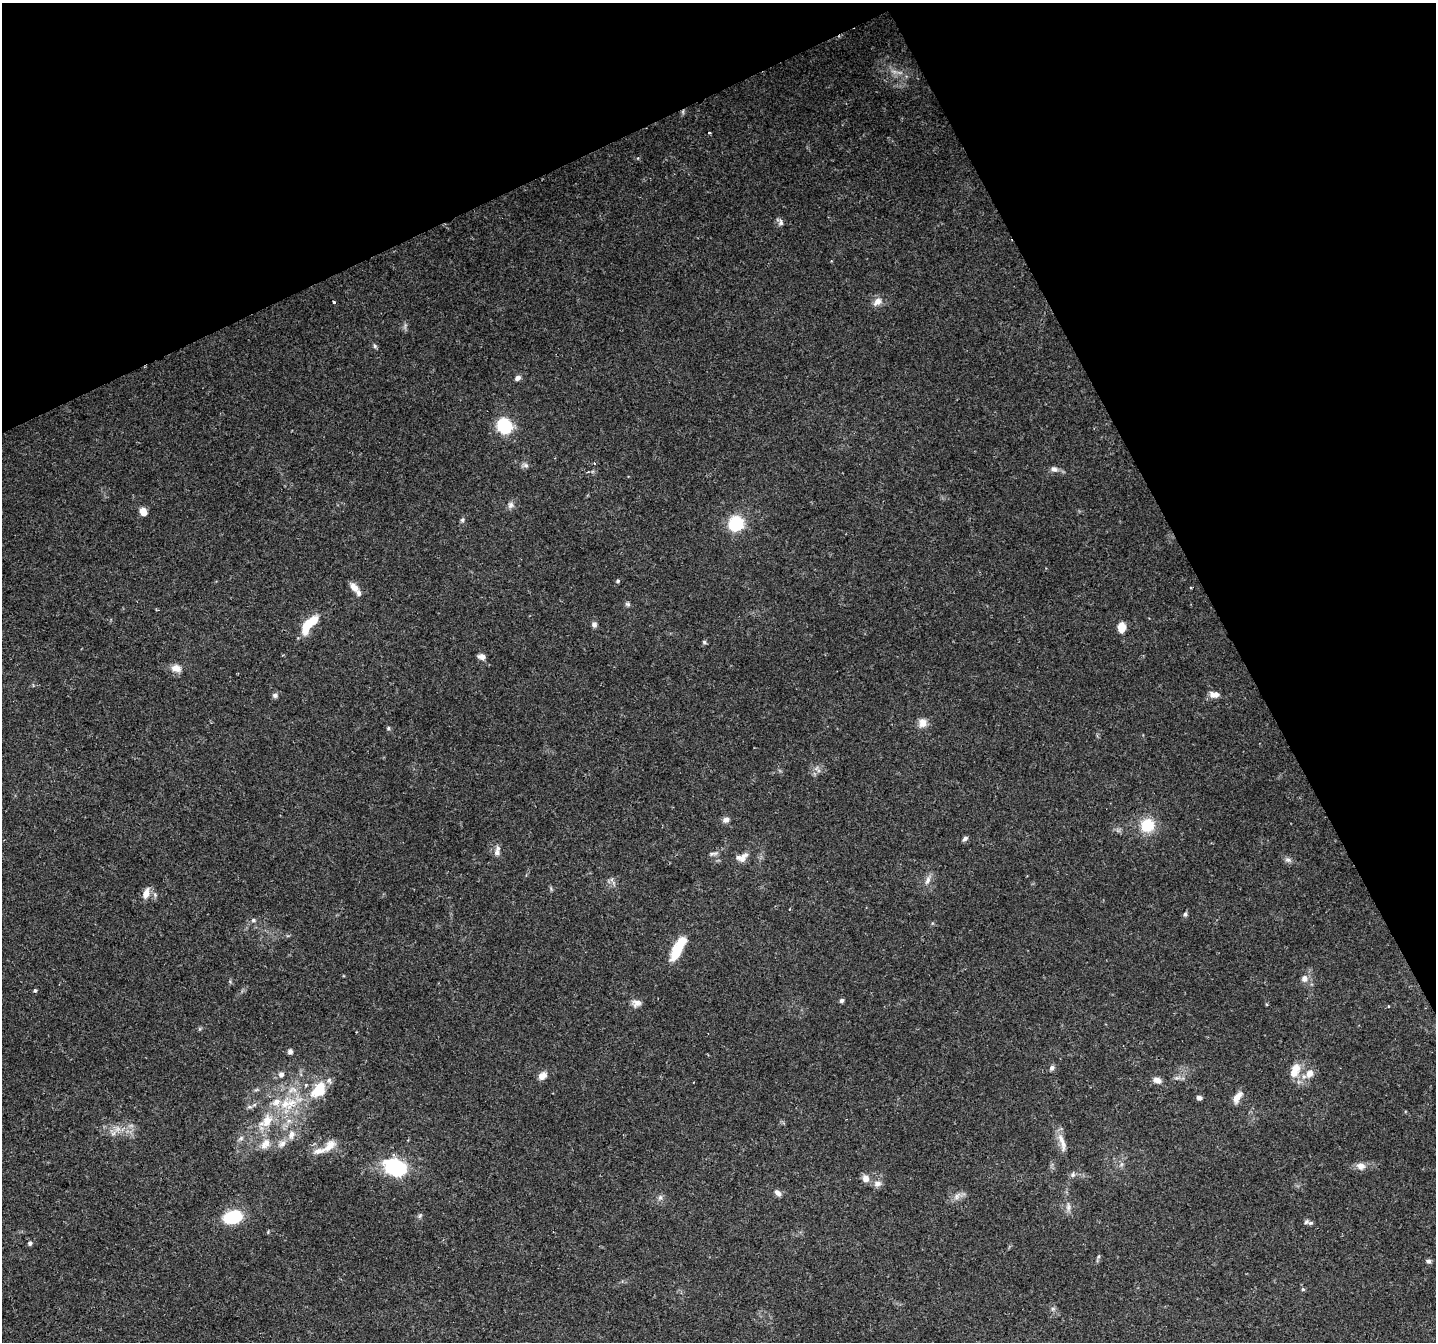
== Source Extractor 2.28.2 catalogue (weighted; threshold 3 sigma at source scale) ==
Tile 3 of 4 x 4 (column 3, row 1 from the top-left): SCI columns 2871-4304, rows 4180-5519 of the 5738 x 5615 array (HDU 1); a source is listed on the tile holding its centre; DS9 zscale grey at full resolution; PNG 1438 x 1344 px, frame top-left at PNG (2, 3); no overlay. Shown black and unused: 25% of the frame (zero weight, under 2 of 3 exposures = <1% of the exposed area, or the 3 px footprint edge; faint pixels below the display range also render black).
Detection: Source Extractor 2.28.2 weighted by HDU 2 'WHT'; one run over the whole footprint, this tile lists its part. Background 0.0816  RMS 0.005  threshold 0.0225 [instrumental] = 3 sigma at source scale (4.5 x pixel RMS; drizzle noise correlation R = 1.50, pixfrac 1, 0.0396/0.0396 arcsec/px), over >= 5 px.
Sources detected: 87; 1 inside a brighter object's white glare — not listed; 7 inside a brighter listed object's ellipse — not listed separately; the other 79 listed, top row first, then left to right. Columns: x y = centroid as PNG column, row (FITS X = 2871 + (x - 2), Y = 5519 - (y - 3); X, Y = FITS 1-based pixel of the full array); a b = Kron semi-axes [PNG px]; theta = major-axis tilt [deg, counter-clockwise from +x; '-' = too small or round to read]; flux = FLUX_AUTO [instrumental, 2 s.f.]
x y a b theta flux
638 158 4 4 - 0.62
781 222 9 7 89 1.6
334 302 3 3 - 1.3
877 302 11 8 44 3.5
518 378 7 5 34 1.7
504 426 10 9 - 34
594 463 3 3 - 0.59
525 465 8 6 -15 1.4
1054 469 9 7 -20 1.9
511 505 8 7 - 1.8
143 512 8 6 -73 4.9
462 520 5 5 - 0.84
736 523 7 6 - 93
618 581 5 4 - 0.65
354 587 12 7 -49 3.7
627 604 8 5 -26 0.99
308 624 27 10 38 11
594 625 7 6 - 1.3
1122 628 9 7 -84 6.8
704 642 6 4 -48 0.74
482 657 8 6 -13 2.4
176 668 13 9 -13 4
275 695 7 6 - 1.4
1214 695 13 8 -8 2.9
923 723 12 10 73 3.7
388 728 5 4 - 0.68
726 820 8 7 - 2.1
1147 825 11 11 - 17
965 838 7 5 34 1.2
497 852 8 7 - 1.9
713 854 13 4 9 1.3
742 857 15 9 26 4
1288 860 9 6 -17 1.5
928 880 10 6 63 2.2
146 893 12 7 69 4.3
1185 914 6 5 - 1
253 920 6 5 - 0.92
676 952 26 11 67 12
1304 978 8 8 - 2.6
35 990 4 3 - 1.4
841 1000 5 5 - 1.1
636 1003 13 9 4 2.7
1389 1006 3 2 - 0.35
290 1051 5 4 - 2.1
1052 1068 7 6 - 1.5
1295 1068 14 13 - 6.1
281 1074 7 7 - 1.7
1309 1074 11 9 43 4.2
542 1076 9 6 30 4.1
1177 1078 7 4 -17 1.1
1157 1080 9 6 -20 3.2
318 1090 23 16 51 14
1237 1097 14 7 58 4.5
1199 1098 5 5 - 1.7
285 1104 14 13 - 9.1
266 1121 24 15 45 12
113 1133 8 5 45 1.5
292 1134 10 8 71 3
241 1138 6 5 - 1.1
266 1143 13 10 -86 4.5
282 1144 11 7 33 2.7
1063 1144 21 7 -88 4.2
330 1145 18 10 49 4.8
1361 1166 12 9 -9 3.3
396 1167 18 13 -21 46
1073 1175 7 6 - 1.3
866 1178 9 7 -61 3.3
877 1183 11 7 1 2.4
778 1193 9 6 -41 2.1
957 1196 13 6 60 2.3
660 1197 6 6 - 1.2
1068 1207 12 5 -88 1.8
420 1216 7 5 59 0.86
233 1217 14 8 15 36
1311 1223 8 6 0 1.2
30 1243 5 5 - 1
1099 1256 6 4 71 0.67
1429 1261 6 6 - 1.2
1303 1289 5 4 - 0.74
Unlisted compact peaks at least as high as the median listed source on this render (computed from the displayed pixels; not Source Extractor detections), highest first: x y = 375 346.